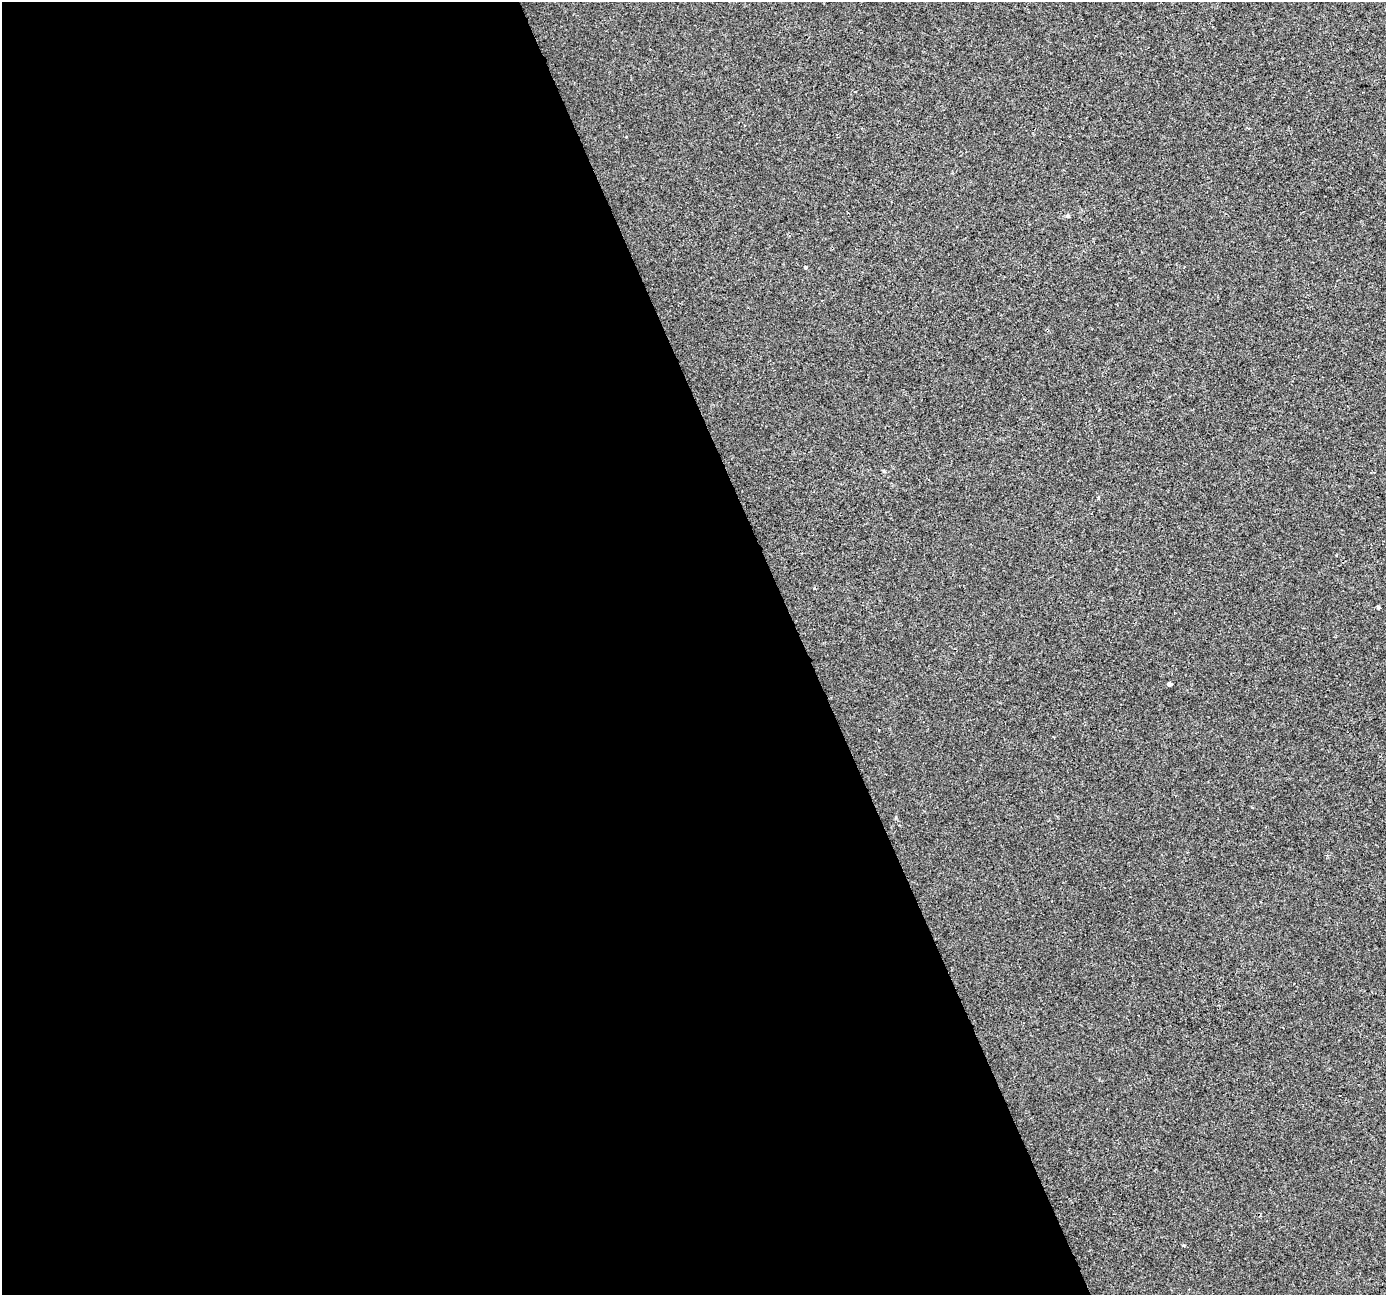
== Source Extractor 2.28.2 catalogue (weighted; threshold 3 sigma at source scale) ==
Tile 9 of 4 x 4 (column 1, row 3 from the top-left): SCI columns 2-1385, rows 1426-2718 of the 5537 x 5381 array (HDU 1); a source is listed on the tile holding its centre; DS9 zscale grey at full resolution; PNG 1388 x 1297 px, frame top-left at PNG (2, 2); no overlay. Shown black and unused: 58% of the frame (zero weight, under 2 of 3 exposures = <1% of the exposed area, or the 3 px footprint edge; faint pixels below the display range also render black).
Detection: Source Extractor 2.28.2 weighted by HDU 2 'WHT'; one run over the whole footprint, this tile lists its part. Background -4.76e-04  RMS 0.0042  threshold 0.019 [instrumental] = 3 sigma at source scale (4.5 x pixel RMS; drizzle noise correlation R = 1.50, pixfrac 1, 0.0396/0.0396 arcsec/px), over >= 5 px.
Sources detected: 5; all 5 listed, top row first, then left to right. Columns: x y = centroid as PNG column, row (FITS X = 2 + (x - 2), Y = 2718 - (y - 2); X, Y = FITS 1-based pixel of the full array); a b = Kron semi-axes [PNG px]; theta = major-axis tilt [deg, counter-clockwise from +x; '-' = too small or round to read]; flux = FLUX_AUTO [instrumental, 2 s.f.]
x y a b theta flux
1068 216 5 5 - 0.56
805 267 4 4 - 0.82
814 588 4 3 - 0.35
1378 607 4 3 - 3.5
1169 684 4 4 - 2.9